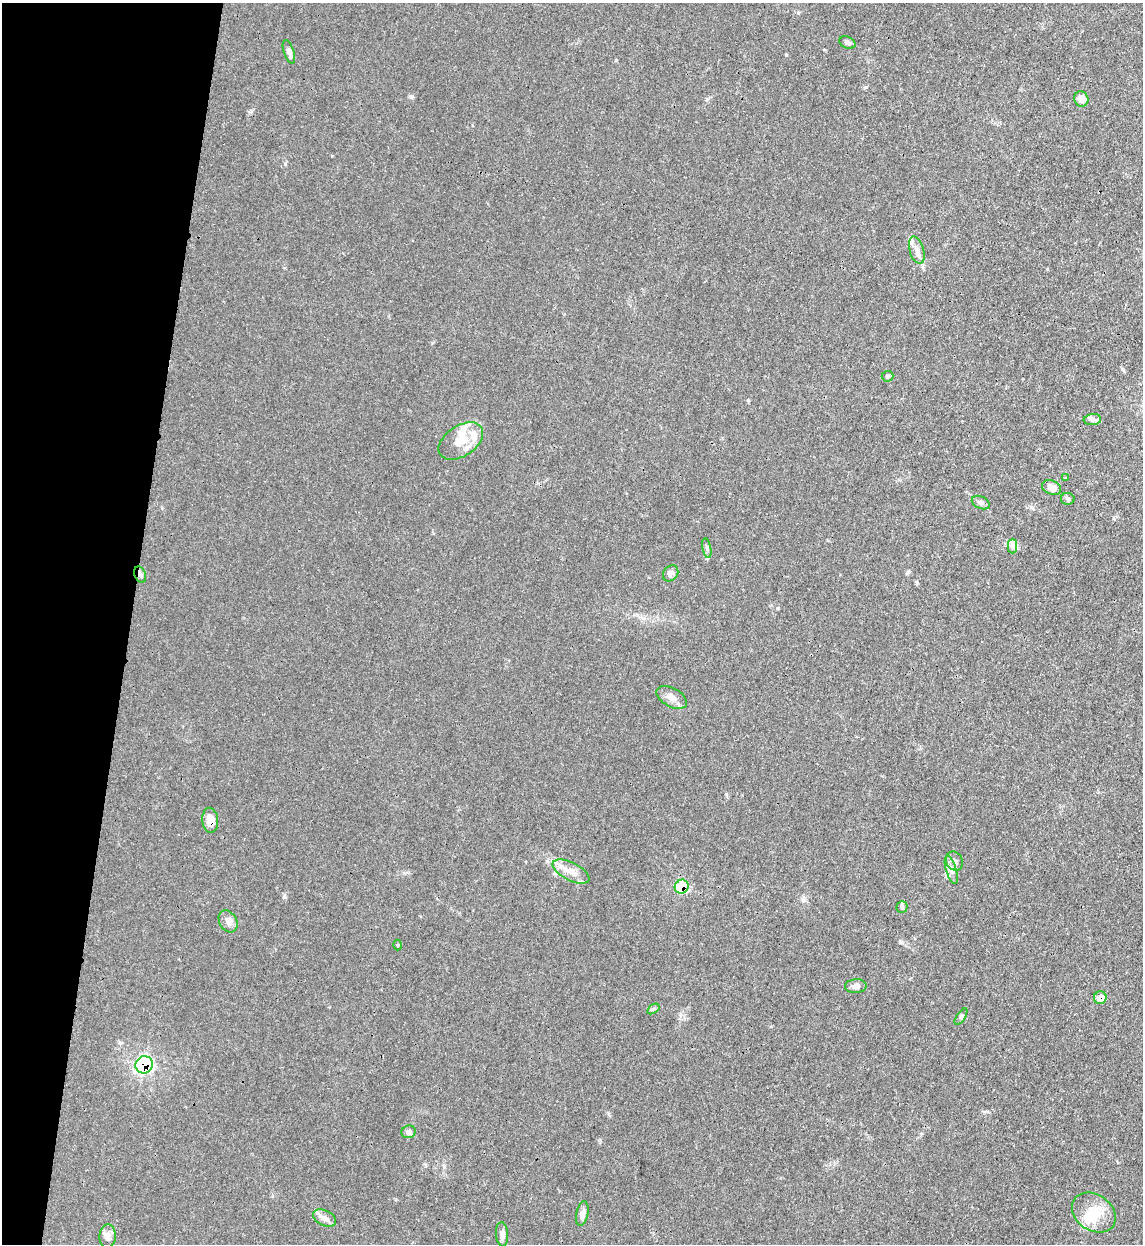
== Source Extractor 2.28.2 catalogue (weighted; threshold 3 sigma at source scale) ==
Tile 9 of 4 x 4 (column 1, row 3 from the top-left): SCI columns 329-1469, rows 1266-2507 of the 5101 x 5011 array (HDU 1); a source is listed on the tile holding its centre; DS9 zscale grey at full resolution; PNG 1145 x 1246 px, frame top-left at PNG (2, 3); each listed source drawn as its Kron ellipse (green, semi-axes under 4 px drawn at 4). Shown black and unused: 11% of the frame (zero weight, under 3 of 4 exposures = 7% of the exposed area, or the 3 px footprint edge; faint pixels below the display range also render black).
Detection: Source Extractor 2.28.2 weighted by HDU 2 'WHT'; one run over the whole footprint, this tile lists its part. Background 0.0171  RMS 0.0027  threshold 0.0122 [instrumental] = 3 sigma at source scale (4.5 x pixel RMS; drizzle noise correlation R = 1.50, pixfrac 1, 0.05/0.05 arcsec/px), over >= 5 px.
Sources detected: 40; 3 inside a brighter object's white glare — neither listed nor drawn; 2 inside a brighter listed object's ellipse — not listed separately; the other 35 listed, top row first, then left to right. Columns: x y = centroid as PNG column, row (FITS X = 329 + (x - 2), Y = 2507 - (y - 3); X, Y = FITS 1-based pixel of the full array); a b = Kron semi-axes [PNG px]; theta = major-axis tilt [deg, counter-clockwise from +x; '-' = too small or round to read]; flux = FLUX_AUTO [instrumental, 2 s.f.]
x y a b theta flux
847 43 8 6 -25 0.76
289 52 12 5 -71 0.99
1081 99 8 7 - 1.9
917 250 14 7 -73 1.6
887 376 6 5 - 0.4
1092 420 9 5 5 0.91
461 441 25 15 34 5.7
1066 478 4 2 - 0.28
1052 488 10 7 -23 2
1068 499 7 6 - 0.5
981 502 9 6 -24 0.81
1013 546 7 4 -89 0.77
707 548 10 3 -79 0.48
671 573 8 7 - 1.1
140 575 8 5 -69 0.88
672 697 17 9 -28 2.1
210 820 12 8 -85 2.9
954 861 10 8 -58 1.2
951 870 14 5 -73 1.3
571 872 20 9 -27 3.3
682 887 7 6 - 12
902 907 5 5 - 0.49
228 921 12 8 -61 1.5
397 945 5 3 - 0.26
856 986 11 7 4 1.3
1100 998 6 6 - 2.2
653 1009 7 4 35 0.4
961 1017 9 3 57 0.49
144 1065 9 8 - 33
409 1132 7 6 - 0.73
1094 1213 23 18 -34 6.5
582 1214 12 6 79 1.2
325 1218 12 7 -26 1.4
502 1234 12 6 -86 1
108 1236 12 8 88 1.3
Overlapping masked pixels (flux is a lower limit): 5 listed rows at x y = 140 575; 210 820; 682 887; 1100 998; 144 1065
Unlisted compact peaks at least as high as the median listed source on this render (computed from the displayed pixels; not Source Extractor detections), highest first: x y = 284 897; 411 97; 285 164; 616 60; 778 608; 786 55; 908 572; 865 87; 707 99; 726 794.